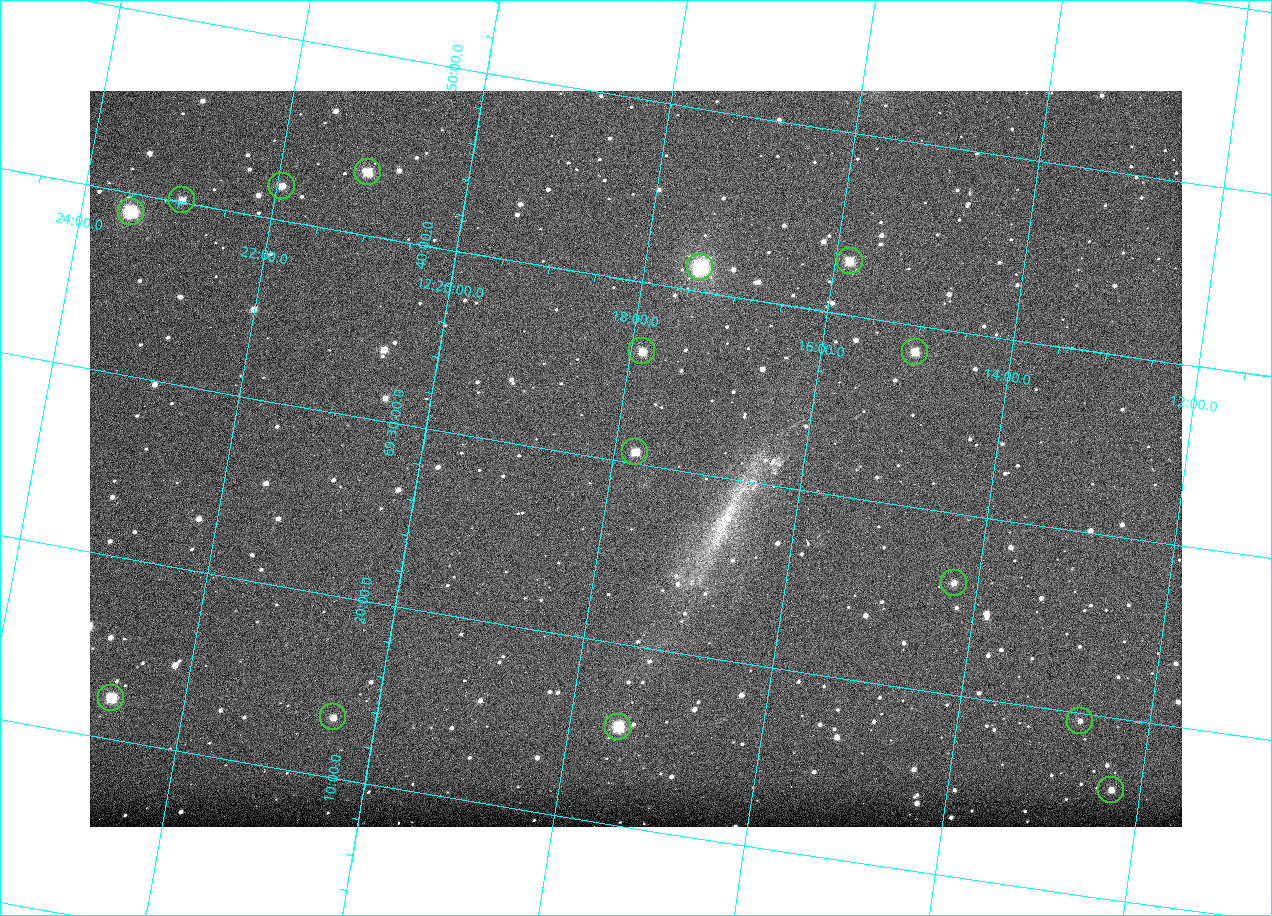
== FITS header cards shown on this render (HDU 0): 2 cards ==
NAXIS1  =                 1092
NAXIS2  =                  736

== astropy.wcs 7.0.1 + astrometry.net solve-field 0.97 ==
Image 1092 x 736 px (HDU 0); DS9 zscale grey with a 90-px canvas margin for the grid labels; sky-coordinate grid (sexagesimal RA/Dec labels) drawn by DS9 from the SOLVED WCS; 15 Tycho-2 reference stars matched to detected sources circled (green)
Header WCS: none
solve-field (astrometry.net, Tycho-2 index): SOLVED blind (the file carries no WCS)
Solved WCS: RA---TAN-SIP/DEC--TAN-SIP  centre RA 12:17:46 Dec +69:30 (184.44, +69.50 deg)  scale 3.33 arcsec/px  FOV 60.6' x 40.8'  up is +9 deg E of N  parity normal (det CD < 0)
(file carries no celestial WCS; the grid is the blind solution)
Tycho-2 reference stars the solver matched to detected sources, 15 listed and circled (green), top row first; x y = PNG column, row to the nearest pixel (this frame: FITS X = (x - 90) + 1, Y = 736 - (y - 91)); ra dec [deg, ICRS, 3 dp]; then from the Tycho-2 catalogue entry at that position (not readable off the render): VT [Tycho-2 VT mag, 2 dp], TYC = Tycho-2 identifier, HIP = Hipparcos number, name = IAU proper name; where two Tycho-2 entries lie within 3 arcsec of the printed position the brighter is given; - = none
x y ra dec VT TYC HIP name
368 172 185.268 +69.724 10.50 4394-1059-1 - -
282 186 185.487 +69.698 11.70 4394-727-1 - -
182 200 185.742 +69.669 11.46 4394-1693-1 - -
131 212 185.870 +69.649 9.16 4394-643-1 - -
850 261 183.961 +69.716 10.82 4393-1207-1 - -
700 267 184.352 +69.689 8.44 4394-1091-1 - -
642 351 184.469 +69.603 10.95 4394-1219-1 - -
915 352 183.753 +69.642 11.35 4393-1633-1 - -
635 452 184.444 +69.511 10.59 4394-761-1 59946 -
954 583 183.561 +69.436 12.42 4393-1344-1 - -
111 698 185.688 +69.204 10.42 4394-829-1 - -
333 717 185.110 +69.222 11.83 4394-863-1 - -
1080 721 183.181 +69.326 12.40 4393-1358-1 - -
618 727 184.373 +69.257 9.97 4394-1482-1 - -
1111 790 183.075 +69.267 12.15 4393-1346-1 - -